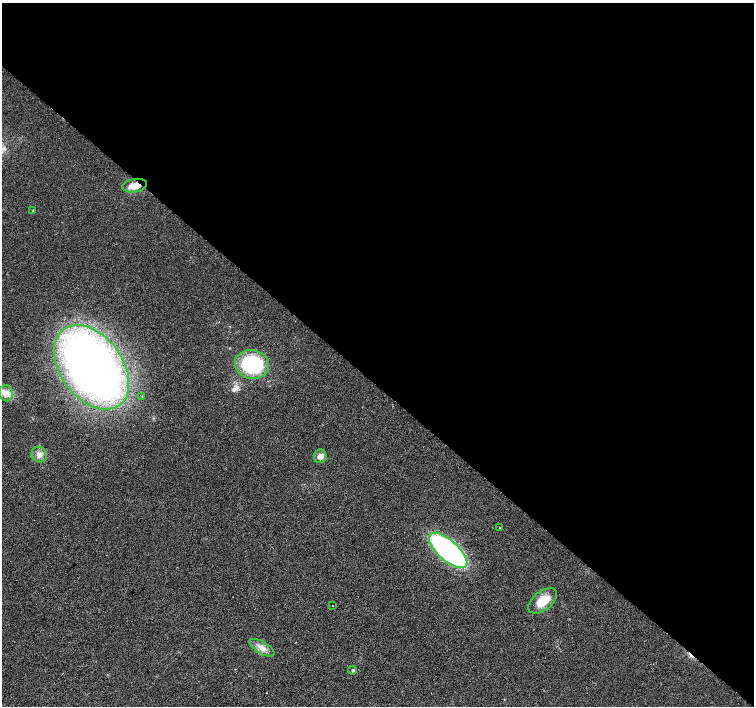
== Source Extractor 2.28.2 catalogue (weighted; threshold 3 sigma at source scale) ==
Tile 3 of 4 x 4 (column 3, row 1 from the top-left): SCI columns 3013-4515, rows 4455-5861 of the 6019 x 6028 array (HDU 1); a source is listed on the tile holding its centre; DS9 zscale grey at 2 x 2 block average (1 PNG px = mean of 2 x 2 image px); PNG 756 x 708 px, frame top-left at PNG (2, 3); each listed source drawn as its Kron ellipse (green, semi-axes under 4 px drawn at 4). Shown black and unused: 54% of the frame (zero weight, under 2 of 3 exposures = <1% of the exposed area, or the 3 px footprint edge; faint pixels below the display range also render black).
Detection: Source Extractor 2.28.2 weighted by HDU 2 'WHT'; one run over the whole footprint, this tile lists its part. Background 0.021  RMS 0.006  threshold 0.0272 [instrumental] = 3 sigma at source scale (4.5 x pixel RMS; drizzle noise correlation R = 1.50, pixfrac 1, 0.0396/0.0396 arcsec/px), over >= 5 px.
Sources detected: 15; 1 cosmic-ray / hot-pixel residue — neither listed nor drawn; the other 14 listed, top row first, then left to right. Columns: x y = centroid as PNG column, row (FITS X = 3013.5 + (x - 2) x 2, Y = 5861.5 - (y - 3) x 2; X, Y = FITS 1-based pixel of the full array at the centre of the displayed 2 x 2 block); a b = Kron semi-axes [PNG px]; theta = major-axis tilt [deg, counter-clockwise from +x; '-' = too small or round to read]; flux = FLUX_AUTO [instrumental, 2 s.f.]
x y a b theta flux
135 186 12 6 8 18
33 211 4 2 - 1.3
252 364 17 14 -11 110
92 367 47 31 -54 940
6 393 8 6 -83 9.3
142 396 2 2 - 1.1
39 454 8 7 - 8.2
320 456 7 6 - 8.6
499 527 2 2 - 1.8
448 550 24 10 -42 320
543 601 17 9 38 28
332 606 2 2 - 0.54
262 648 14 6 -31 10
353 670 4 3 - 1.9
Overlapping masked pixels (flux is a lower limit): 1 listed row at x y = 135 186